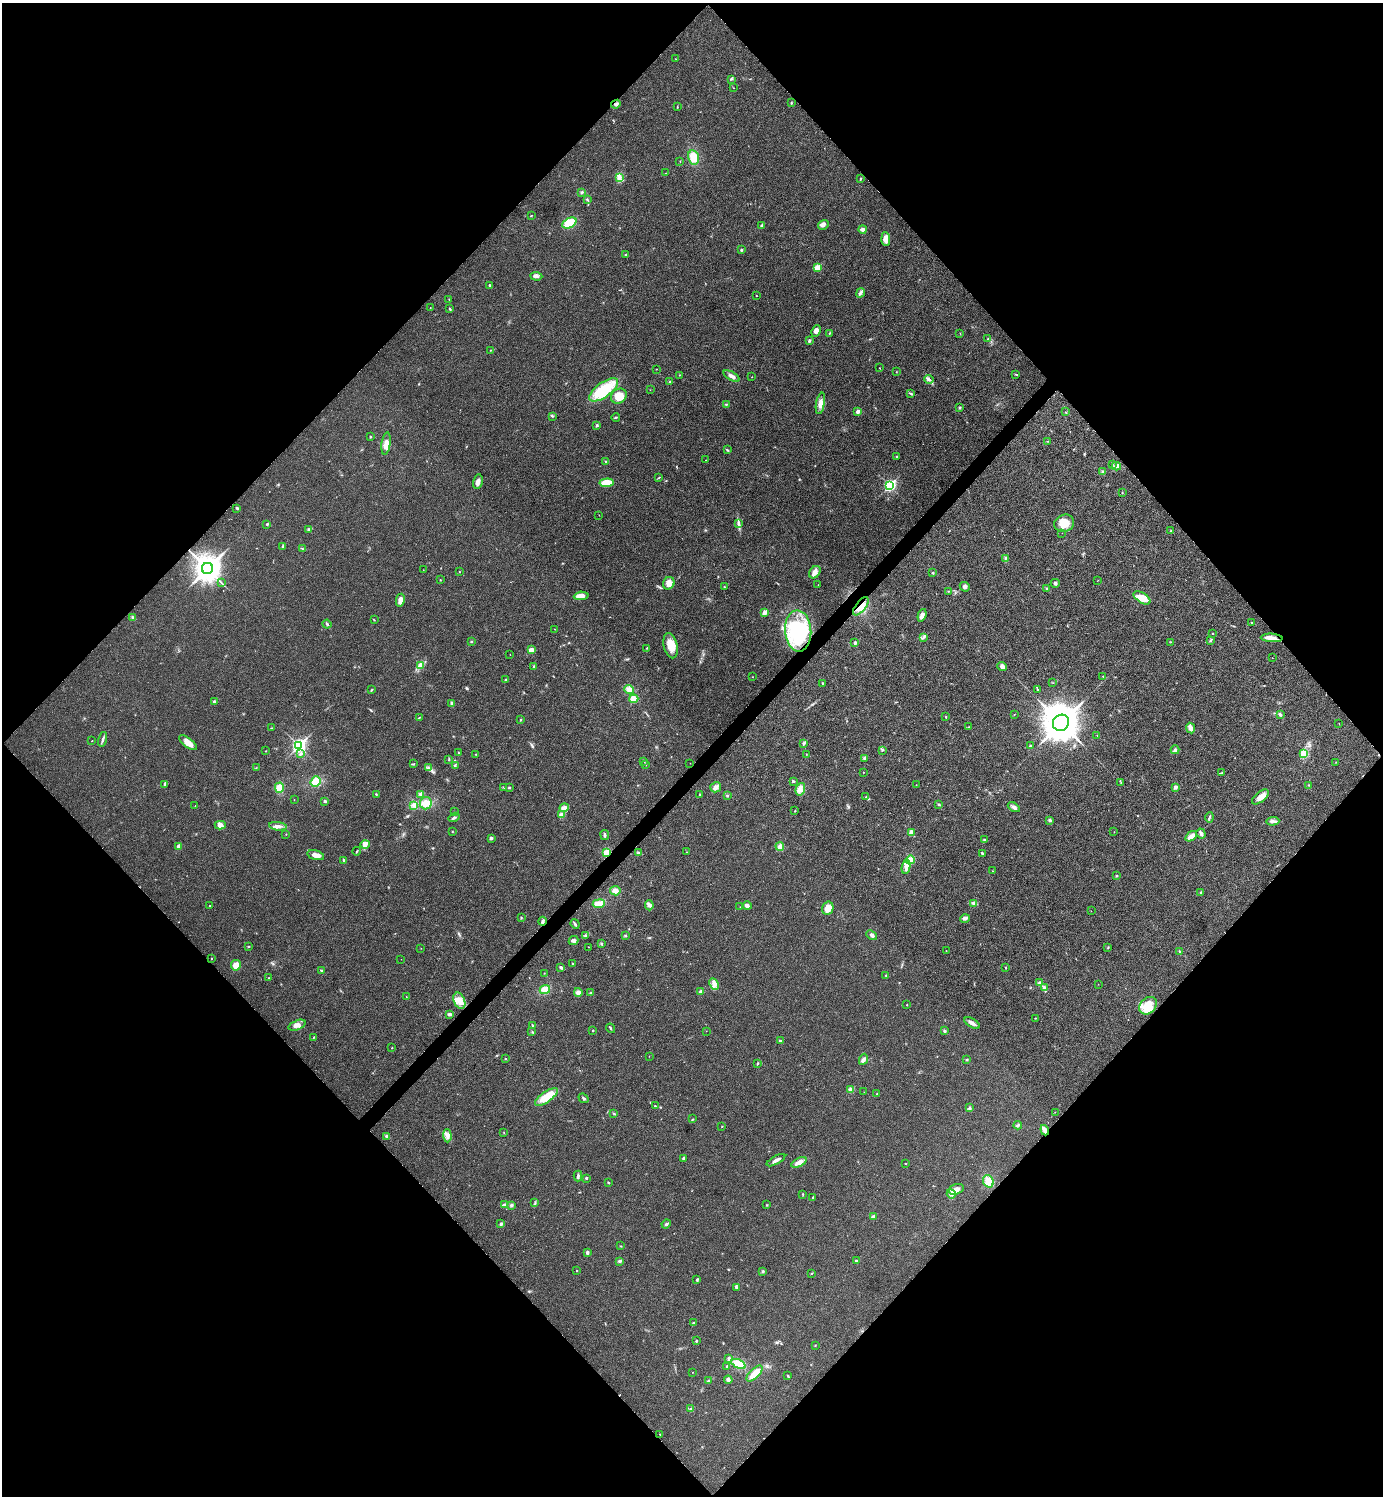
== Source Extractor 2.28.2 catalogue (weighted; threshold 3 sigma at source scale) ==
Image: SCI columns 160-5683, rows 7-5981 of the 5984 x 5984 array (HDU 1 of 3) = the unmasked area's bounding box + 8 px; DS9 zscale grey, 4 x 4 block average (1 PNG px = mean of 4 x 4 image px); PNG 1385 x 1498 px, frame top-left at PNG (2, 3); each listed source drawn as its Kron ellipse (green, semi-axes under 4 px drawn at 4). Shown black and unused: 51% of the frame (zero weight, under 3 of 4 exposures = <1% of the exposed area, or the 3 px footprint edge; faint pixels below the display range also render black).
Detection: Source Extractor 2.28.2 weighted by HDU 2 'WHT'. Background 0.0199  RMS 0.0054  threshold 0.0245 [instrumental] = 3 sigma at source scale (4.5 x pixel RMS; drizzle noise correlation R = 1.50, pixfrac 1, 0.05/0.05 arcsec/px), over >= 5 px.
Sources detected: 365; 3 cosmic-ray / hot-pixel residue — neither listed nor drawn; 1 coinciding with a brighter row at this scale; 9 inside a brighter listed object's ellipse — not listed separately; the other 352 listed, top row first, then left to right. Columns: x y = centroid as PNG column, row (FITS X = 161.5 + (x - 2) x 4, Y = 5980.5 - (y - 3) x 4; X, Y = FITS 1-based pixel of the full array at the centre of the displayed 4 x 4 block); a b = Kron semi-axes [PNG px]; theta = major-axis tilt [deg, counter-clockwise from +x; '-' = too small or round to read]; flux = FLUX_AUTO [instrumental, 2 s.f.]
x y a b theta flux
676 59 2 2 - 0.99
732 79 3 2 - 2.5
733 88 2 2 - 0.77
791 103 3 2 - 2.3
616 104 5 2 - 5.7
677 107 2 2 - 1.9
694 157 7 5 -79 45
680 161 2 2 - 0.98
666 173 2 2 - 1.1
619 177 4 3 - 8.8
860 179 3 2 - 2.5
582 192 3 2 - 4.3
587 200 3 2 - 2.1
531 216 3 2 - 1.8
569 223 7 5 26 75
761 225 3 2 - 6
823 225 5 4 - 13
862 229 4 3 - 11
886 239 7 4 -86 28
741 250 2 2 - 3.5
626 254 2 2 - 3.2
817 268 2 2 - 88
536 276 6 3 -5 8.9
489 285 2 2 - 3.2
860 293 5 3 - 7.9
756 296 2 2 - 2.9
449 299 2 2 - 1.8
430 308 2 2 - 0.79
450 309 3 2 - 2.2
816 331 6 4 65 16
829 333 2 2 - 1.9
960 333 2 2 - 0.75
988 338 2 2 - 2.9
809 340 3 2 - 5.9
490 350 2 2 - 1.5
879 368 2 2 - 1.2
656 369 2 2 - 0.87
896 372 2 2 - 1.2
1016 374 2 2 - 1.3
680 375 2 2 - 1.2
732 376 9 3 -29 13
752 377 2 2 - 1.1
929 379 4 3 - 8.1
670 382 3 2 - 3.8
604 390 17 7 36 120
650 390 2 2 - 0.78
911 393 3 2 - 3
619 396 8 7 - 41
820 403 11 4 79 23
726 404 3 2 - 2.8
959 407 2 2 - 4.5
858 411 2 2 - 33
1065 412 2 2 - 0.97
552 416 3 2 - 2.8
616 417 4 2 - 2.1
597 425 3 2 - 3.6
370 437 2 2 - 2.8
1048 441 2 2 - 1.7
386 444 11 4 82 27
727 450 3 2 - 2.7
897 456 2 2 - 8.3
705 460 2 2 - 0.82
606 462 3 2 - 3.3
1112 464 2 2 - 0.93
1116 466 4 3 - 7.3
1103 472 4 2 - 3.6
659 478 3 2 - 2
478 482 7 4 81 15
606 483 7 4 6 51
890 485 3 3 - 530
1122 493 3 2 - 1.4
237 508 3 2 - 4.3
599 515 2 2 - 0.87
1064 523 10 8 21 42
267 524 2 2 - 3.4
739 524 4 3 - 6.1
309 529 4 3 - 4.7
1171 531 2 2 - 2.5
1062 533 2 2 - 0.62
282 546 4 2 - 2.9
303 549 2 2 - 2.1
1005 559 2 2 - 2.1
207 568 6 5 - 4000
423 570 2 2 - 0.89
459 572 2 2 - 2
815 572 7 5 53 15
933 573 2 2 - 1.9
440 579 2 2 - 1.4
1098 580 2 2 - 0.71
221 583 3 2 - 1.8
669 583 6 5 - 17
1055 583 4 3 - 5
818 585 2 2 - 0.99
724 587 2 2 - 1.1
965 587 5 4 - 8.4
1047 588 4 2 - 4.2
949 591 3 2 - 1.8
581 596 7 4 4 20
1142 598 9 5 -33 44
400 600 6 3 78 19
861 606 11 5 52 31
764 612 3 2 - 20
922 615 6 4 71 11
132 617 3 2 - 2.9
374 620 3 2 - 1.2
1251 622 2 2 - 1.5
327 624 4 2 - 4.3
554 629 2 2 - 0.84
798 631 20 13 -86 230
1212 634 2 2 - 1.3
923 637 3 2 - 2.3
1272 638 11 4 -3 20
1210 640 4 2 - 4.3
471 642 2 2 - 3.3
1171 642 2 2 - 1.1
855 643 3 3 - 4.6
671 646 13 6 -76 39
647 648 3 2 - 2.7
531 650 3 3 - 19
510 654 2 2 - 0.58
1272 658 2 2 - 0.91
420 666 4 3 - 7.7
534 666 2 2 - 2.6
1002 667 5 4 - 12
1103 676 2 2 - 1.4
752 677 2 2 - 1.1
505 679 2 2 - 1.9
822 683 2 2 - 1.7
1053 683 2 2 - 0.7
629 689 5 3 - 24
1037 689 2 2 - 1.7
372 690 3 2 - 2.5
634 699 4 4 - 28
214 701 2 2 - 2.7
452 703 4 3 - 8.3
1014 714 2 2 - 0.92
1280 715 3 2 - 5.3
946 717 3 2 - 2.1
419 718 2 2 - 1.5
520 720 3 2 - 2.4
1061 723 8 7 - 7500
1339 724 2 2 - 0.75
969 727 3 2 - 2.2
272 728 2 2 - 1.1
1190 728 5 3 - 20
1097 735 2 2 - 1
103 739 7 2 76 6.1
92 741 2 2 - 1.4
188 743 10 4 -38 26
804 744 2 2 - 2
299 745 3 3 - 910
1030 746 3 2 - 4.3
882 750 3 2 - 2.5
1175 750 4 3 - 6.8
265 751 2 2 - 1.2
458 753 3 2 - 2.1
301 754 4 2 - 4.1
475 754 2 2 - 1.2
806 754 2 2 - 1.3
1304 754 3 3 - 65
865 758 3 2 - 1.8
449 759 2 2 - 1.5
644 761 2 2 - 1.1
1336 762 2 2 - 0.75
690 763 2 2 - 0.55
414 764 2 2 - 1.4
455 765 3 2 - 2.7
645 765 2 2 - 0.85
256 768 2 2 - 0.87
429 768 2 2 - 2.2
863 772 2 2 - 1.6
1221 773 2 2 - 1.6
793 781 3 2 - 3.4
315 782 5 4 - 46
1121 783 2 2 - 1.3
164 785 3 2 - 2.6
916 785 2 2 - 0.64
1309 785 2 2 - 1.4
504 787 3 2 - 2.4
509 787 2 2 - 4.2
716 787 6 5 - 13
1175 787 4 3 - 7.8
279 788 5 4 - 30
800 789 6 4 72 17
376 794 2 2 - 2
421 794 3 3 - 9.3
700 795 3 2 - 2.3
727 795 3 2 - 3.1
866 797 2 2 - 2.3
1260 797 10 5 40 22
294 800 2 2 - 0.67
325 801 3 2 - 4.1
426 803 6 6 - 29
939 804 3 2 - 2.4
414 805 3 3 - 6
195 806 2 2 - 0.76
1014 807 6 3 -31 10
564 808 4 3 - 14
795 811 2 2 - 1.8
455 812 2 2 - 1
561 815 4 3 - 13
454 817 6 2 31 4.7
1209 817 5 2 - 4.5
1050 820 3 2 - 5
1273 821 6 4 4 11
220 825 5 3 - 17
278 826 9 3 -7 14
452 831 2 2 - 1.5
1114 832 2 2 - 0.86
911 833 4 3 - 14
1201 833 5 2 - 11
286 834 2 2 - 1.1
605 835 5 2 - 5.4
1191 836 7 2 34 33
491 838 3 2 - 7.3
984 840 3 2 - 3.4
365 844 4 4 - 11
780 846 4 4 - 11
179 847 4 3 - 10
357 851 4 2 - 2.2
606 852 4 4 - 26
687 852 2 2 - 1.2
638 853 4 3 - 4.6
982 853 3 2 - 3.4
316 855 9 4 -16 19
343 860 3 2 - 2.8
910 860 4 4 - 32
906 867 7 4 81 16
993 871 2 2 - 1
1116 876 2 2 - 2.8
615 891 5 4 - 15
1201 892 2 2 - 2.3
974 903 4 3 - 6.6
599 904 6 4 7 27
649 905 5 3 - 8.5
210 906 2 2 - 1.6
747 906 4 2 - 5.5
740 907 2 2 - 1.2
828 908 6 5 - 30
1091 911 2 2 - 0.73
521 918 2 2 - 2.1
965 918 5 3 - 7.5
542 921 4 3 - 7.5
575 924 5 2 - 4.2
585 935 2 2 - 1.4
626 935 2 2 - 3
872 935 6 3 -41 7.8
574 941 5 3 - 7.5
601 944 4 2 - 2.7
249 946 3 2 - 3
589 947 2 2 - 0.86
1108 947 3 2 - 2.1
421 948 2 2 - 0.76
946 951 2 2 - 1
1180 951 2 2 - 1.3
212 958 2 2 - 1.5
401 959 2 2 - 0.6
573 963 2 2 - 2.9
236 965 5 5 - 30
561 967 4 3 - 5
1006 968 2 2 - 1.6
321 970 2 2 - 3
544 973 2 2 - 0.97
886 975 2 2 - 4.7
269 978 2 2 - 4.3
1040 983 3 2 - 13
714 984 6 4 -63 13
1098 984 2 2 - 0.69
1044 988 4 3 - 6.9
545 990 5 4 - 30
701 991 3 3 - 6.3
578 992 4 4 - 13
591 992 3 2 - 1.9
406 996 2 2 - 1
459 1001 8 5 -67 32
907 1005 2 2 - 3.2
1148 1006 10 7 45 61
450 1014 3 2 - 8.7
1035 1018 2 2 - 1
972 1023 8 3 -30 15
297 1025 9 4 22 18
532 1025 3 2 - 2.2
611 1028 5 2 - 4.5
593 1030 2 2 - 6
706 1031 2 2 - 0.69
945 1031 3 3 - 4.8
532 1032 2 2 - 1.5
313 1037 2 2 - 1.5
780 1041 2 2 - 4.8
392 1048 2 2 - 1.2
649 1056 2 2 - 0.75
505 1059 2 2 - 2.4
863 1059 6 3 64 9
967 1060 2 2 - 2.5
757 1064 3 2 - 2.6
851 1089 2 2 - 69
864 1092 2 2 - 0.75
876 1094 2 2 - 1.4
546 1097 13 5 35 67
584 1098 5 2 - 5.1
655 1106 2 2 - 5
969 1108 2 2 - 2.6
1055 1112 2 2 - 1
614 1114 4 2 - 2.8
693 1119 2 2 - 1.9
1018 1125 4 2 - 4.6
722 1127 2 2 - 0.89
1045 1130 5 4 - 13
504 1132 2 2 - 1.4
387 1136 3 2 - 7.7
447 1136 6 3 -87 12
683 1158 3 2 - 6.3
776 1160 10 2 28 12
799 1162 8 4 25 18
905 1164 2 2 - 3.7
578 1176 5 2 - 6.3
586 1178 2 2 - 3.8
988 1181 6 5 - 41
608 1182 2 2 - 1.9
956 1189 8 5 17 18
951 1194 5 3 - 6.9
803 1195 2 2 - 1.3
813 1198 2 2 - 3.2
535 1203 3 2 - 2.6
504 1204 4 2 - 4.3
511 1205 3 2 - 6.9
767 1205 3 2 - 2
873 1217 2 2 - 23
501 1224 2 2 - 15
666 1224 5 2 - 4.7
621 1246 2 2 - 1.7
587 1252 4 3 - 6.2
620 1261 2 2 - 13
856 1261 3 2 - 4.7
576 1270 2 2 - 2.1
763 1271 3 2 - 2.4
811 1274 2 2 - 0.84
697 1280 3 2 - 3.5
736 1288 4 3 - 5.3
693 1323 2 2 - 1.7
696 1341 2 2 - 2
815 1345 2 2 - 2.4
729 1358 4 3 - 7.7
738 1364 7 4 -26 59
726 1366 2 2 - 5.6
692 1372 2 2 - 1.1
754 1374 10 5 43 38
788 1376 2 2 - 1.8
709 1380 2 2 - 1.5
728 1380 4 3 - 6.1
690 1408 2 2 - 2.5
659 1434 3 2 - 1.7
Overlapping masked pixels (flux is a lower limit): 4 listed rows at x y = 861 606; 798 631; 606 852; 1045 1130
Diffuse or blended objects may show on this block-average render without a row.